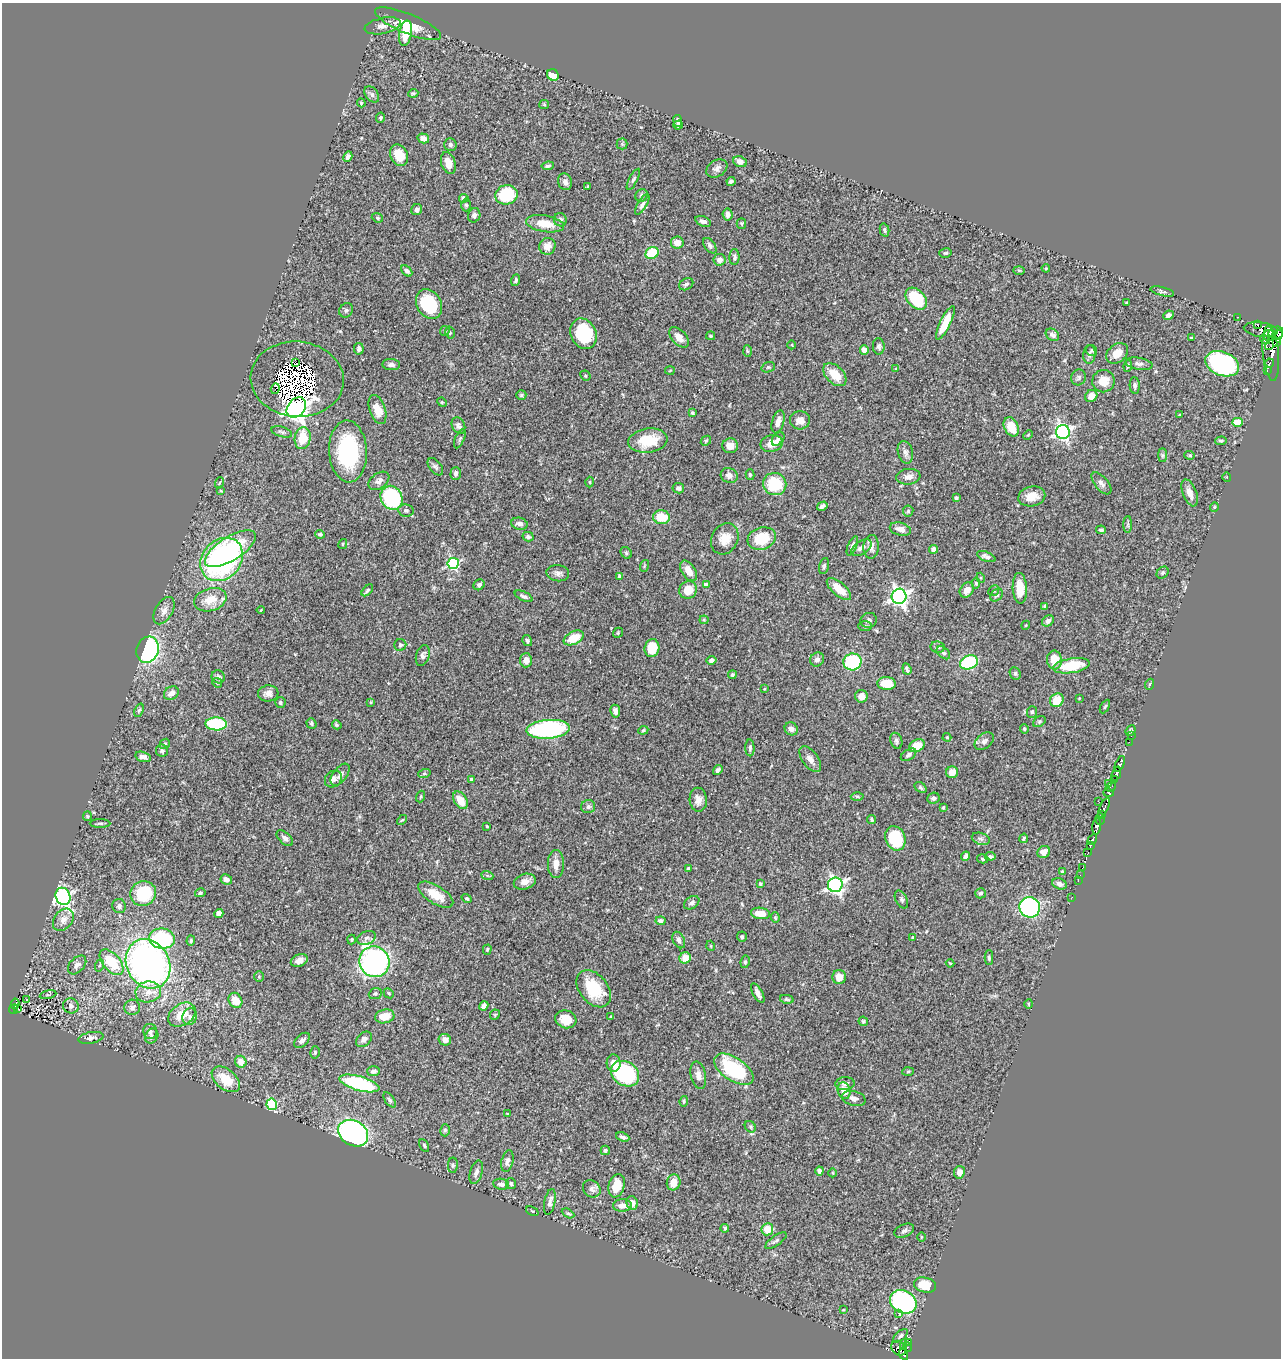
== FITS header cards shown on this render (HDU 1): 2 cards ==
NAXIS1  =                 1279
NAXIS2  =                 1356

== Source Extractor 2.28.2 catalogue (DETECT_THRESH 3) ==
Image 1279 x 1356 px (HDU 1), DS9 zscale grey, 1 PNG px = 1 image px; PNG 1283 x 1360 px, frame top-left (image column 1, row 1356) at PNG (2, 3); each listed source drawn as its Kron ellipse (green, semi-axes under 4 px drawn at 4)
Background 0.474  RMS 0.024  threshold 0.0706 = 3 sigma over >= 5 px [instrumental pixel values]
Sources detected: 426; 4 with non-positive FLUX_AUTO (blend fragments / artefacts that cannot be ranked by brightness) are neither listed nor drawn; the other 422 listed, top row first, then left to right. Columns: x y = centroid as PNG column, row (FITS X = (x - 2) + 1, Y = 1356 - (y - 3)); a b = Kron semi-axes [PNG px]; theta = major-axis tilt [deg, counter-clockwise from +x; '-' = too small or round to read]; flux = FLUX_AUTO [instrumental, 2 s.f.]
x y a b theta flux
408 24 35 10 -22 36
382 26 18 8 12 11
405 33 13 6 80 38
553 75 6 5 - 28
413 93 5 3 - 2
372 94 9 6 -50 4.7
361 103 4 4 - 1.6
544 104 5 4 - 1.6
380 118 5 4 - 3.4
678 121 6 4 -82 4.5
678 125 5 4 - 3.1
423 138 6 5 - 9.1
622 144 5 5 - 2.6
450 145 6 6 - 3.9
399 155 11 8 -65 31
348 157 5 4 - 5.3
740 162 7 5 -24 8.5
448 163 11 7 -73 20
548 166 6 3 8 2.9
717 168 11 8 32 6.7
633 179 12 4 63 3.5
731 181 4 3 - 3.4
565 182 8 7 - 6.1
588 186 3 3 - 1.6
506 195 11 9 15 77
642 195 6 6 - 3.3
464 198 4 4 - 5
642 204 11 4 59 5.3
466 205 6 5 - 3.2
417 210 6 5 - 4.5
727 214 6 5 - 8.8
474 215 7 6 - 5.3
377 218 6 4 -21 2.1
560 220 7 6 - 4.6
703 221 8 5 -20 6
741 223 5 4 - 2.2
545 224 19 8 -10 28
884 230 7 4 -76 2.9
677 243 6 6 - 13
547 246 8 8 - 13
710 246 9 5 -55 4.3
652 253 7 5 31 49
945 253 6 4 15 2.4
734 257 8 5 88 3.8
719 260 6 6 - 9
1046 268 4 4 - 1.7
1019 270 6 4 -2 2
407 271 6 4 -43 4.1
516 280 6 4 71 3.4
686 284 7 5 30 4.7
1162 291 12 4 -13 3.3
916 299 13 8 -47 82
1126 302 2 2 - 1.3
429 304 15 12 -59 92
346 310 7 6 - 3.8
1168 315 5 4 - 5.6
1238 317 3 2 - 6.2
945 323 18 5 64 31
1257 324 3 2 - 8.9
1261 330 17 7 -7 240
445 331 5 5 - 2
450 333 6 4 -77 2.5
1276 333 8 6 11 410
584 334 16 12 -64 99
1052 335 7 5 -35 5
1269 335 6 5 - 360
711 336 4 3 - 1.7
679 337 12 7 -48 12
1191 338 3 3 - 1.5
1265 339 5 4 - 120
1274 340 12 5 51 370
1276 342 4 3 - 83
792 345 4 3 - 1.1
879 346 8 6 -87 3.8
359 349 6 5 - 5.3
864 350 5 4 - 11
1092 350 6 5 - 2.3
747 351 6 4 -88 1.9
1117 353 12 9 39 17
1271 353 27 8 -85 610
1089 354 9 6 85 5.2
295 362 3 3 - 1800
1270 363 4 3 - 67
1139 364 13 6 -9 6
1222 364 17 11 -22 270
391 365 9 5 -4 6.1
1128 366 6 3 80 2.7
768 367 7 5 19 2.6
896 368 4 3 - 1.4
1267 370 3 2 - 12
670 371 5 3 - 1.4
835 375 14 8 -45 32
585 376 5 4 - 2.2
1079 377 8 7 - 4.2
297 379 47 37 -5 120
1103 381 11 11 - 22
1135 386 8 5 -85 3.7
275 389 5 3 - 84
521 395 5 4 - 2.4
1091 396 6 5 - 12
442 402 5 4 - 1.7
296 408 11 8 48 1400
377 410 15 8 -71 21
692 413 4 3 - 2.6
1180 415 3 3 - 1.7
800 420 10 9 - 11
778 422 12 6 74 10
1237 422 5 4 - 29
458 426 8 6 -62 5.6
1011 427 10 7 -63 28
282 432 10 5 -17 4.1
1063 432 7 7 - 390
1028 435 5 3 - 1.4
303 438 11 8 82 38
460 439 10 4 66 3.2
778 439 8 5 51 4.2
648 441 19 12 7 47
706 441 5 4 - 2.1
1221 441 6 4 2 2.7
771 443 11 8 12 17
730 446 8 7 - 13
348 451 31 19 -87 140
905 452 11 7 -75 6.8
1162 455 7 4 -90 3
1190 455 5 4 - 2.2
435 467 10 6 -51 4.5
456 473 6 5 - 5.2
750 475 5 4 - 2.7
729 476 8 7 - 7.8
908 477 12 8 6 10
1227 477 4 3 - 1.1
379 481 12 7 36 7.6
590 482 5 3 - 1.6
219 483 6 3 69 1.4
1101 483 13 6 -50 6.9
775 484 12 11 - 56
678 488 6 5 - 5.7
221 491 4 3 - 1.4
1190 493 14 7 -69 13
1032 496 13 10 12 20
392 498 12 10 -60 160
956 498 3 3 - 2.3
822 506 5 3 - 4.5
1214 507 5 3 - 1.3
406 511 8 6 -9 3.6
908 511 5 5 - 2.6
662 517 8 7 - 34
519 524 8 6 -15 7.5
1128 524 8 4 89 2.9
900 529 11 6 -15 11
1101 530 5 3 - 2.9
320 534 5 4 - 2.8
528 537 5 4 - 3.8
762 538 14 11 18 52
725 539 16 13 62 22
343 544 5 4 - 1.7
852 546 10 4 68 3.8
871 547 12 7 87 11
861 548 11 6 33 8.9
230 549 29 12 32 82
933 549 4 4 - 12
626 553 6 5 - 2.6
986 557 10 4 -22 6
222 559 24 19 47 360
453 563 6 5 - 170
644 566 6 3 72 1.7
824 566 8 4 75 2.9
689 571 11 6 -57 17
558 573 11 8 -6 6.8
1163 573 6 5 - 3.3
619 576 4 4 - 4.7
981 578 5 3 - 1.4
976 583 5 4 - 2.4
479 585 6 5 - 4.4
706 585 4 4 - 12
1020 588 15 7 -87 29
839 589 15 6 -40 23
367 590 7 4 46 2.7
688 590 9 8 - 28
967 590 8 6 52 13
994 591 6 5 - 2.4
997 595 7 5 47 4.4
524 596 9 4 -25 4.6
899 596 7 7 - 550
210 600 16 11 17 29
1045 606 3 3 - 2.9
261 610 4 2 - 1.3
164 611 15 8 60 9.8
704 620 4 4 - 1.7
869 620 8 7 - 4.9
1048 621 6 5 - 7
1026 625 4 3 - 1.4
865 626 7 5 0 3.1
618 633 5 4 - 2.1
574 638 10 6 26 32
527 641 6 4 -57 3.6
400 645 6 6 - 4.2
938 647 7 5 -10 4.4
652 648 9 7 76 42
148 650 13 11 71 220
943 653 8 5 -41 3.8
423 656 11 6 74 6
817 659 7 6 - 6.5
526 660 7 6 - 9
712 660 5 4 - 5.3
1054 660 9 7 -84 24
852 662 9 8 - 110
969 662 9 7 21 120
1071 666 18 7 9 54
907 669 6 3 -70 3.7
1015 673 6 5 - 3.3
732 675 4 4 - 3
218 677 7 6 - 4.7
217 683 5 4 - 1.9
887 683 9 6 -4 31
1150 684 5 3 - 1.6
764 689 4 3 - 1.3
171 693 8 6 35 9.4
268 693 10 8 6 8.3
861 696 6 6 - 12
1079 698 2 2 - 1.1
1057 700 7 6 - 28
280 702 5 5 - 2.8
371 702 4 3 - 1.5
1105 706 7 4 61 2.2
139 710 7 4 69 2.7
615 711 6 5 - 6.6
1032 712 6 5 - 2.7
1039 721 7 5 34 2.5
311 723 5 4 - 2.7
216 724 11 6 -1 110
337 725 5 4 - 2.4
548 729 21 9 4 210
791 729 7 6 - 9.7
1024 729 4 4 - 2.2
643 730 5 4 - 1.7
1130 731 5 4 - 2.6
1131 736 2 2 - 2.7
947 737 4 4 - 1.4
896 741 8 6 -73 3.7
984 741 11 7 38 5.9
1129 742 2 2 - 4.3
165 744 5 4 - 2.4
917 746 8 6 26 26
750 748 8 4 -88 4.2
162 751 6 6 - 3.5
909 755 8 5 32 4.4
143 757 8 5 -15 6.3
810 759 15 7 -54 11
1120 764 8 4 69 440
718 770 5 4 - 5.5
952 772 6 6 - 15
424 774 6 4 19 2.6
1116 774 7 4 72 330
340 775 13 7 53 7.7
333 779 9 7 42 7.3
1115 779 4 2 - 38
472 780 4 4 - 8.2
1109 783 3 2 - 38
921 787 7 4 -40 3.1
1111 787 5 2 - 4.1
1108 793 5 4 - 110
857 796 6 4 -1 2.3
421 797 6 3 71 1.5
933 798 6 5 - 3.8
460 800 10 6 -56 23
698 800 12 8 -86 12
1099 802 3 2 - 2.4
588 807 7 6 - 4.7
943 808 3 3 - 2
1104 808 10 4 64 120
1102 814 3 3 - 39
87 816 5 4 - 1.9
1100 819 6 4 -88 110
402 820 6 3 42 1.9
872 820 4 4 - 2.1
100 823 10 4 0 2.7
487 826 3 2 - 1.5
1097 826 8 4 84 280
285 838 10 5 -43 6.9
895 838 12 10 -68 65
1024 838 5 3 - 2.2
981 839 9 6 -18 4.2
1092 840 6 3 60 110
1090 846 4 3 - 19
1044 852 6 5 - 11
1088 852 3 2 - 22
965 856 5 3 - 3.8
990 856 5 4 - 3.6
983 859 6 4 -14 2.4
556 864 14 8 90 14
1083 867 3 2 - 12
688 868 4 3 - 2.4
1062 871 4 4 - 1.6
487 875 6 4 -20 2.3
1080 875 2 2 - 6.3
226 879 6 5 - 7.7
1078 880 3 2 - 5
525 882 11 7 18 13
760 884 3 3 - 2.5
1060 884 7 5 -23 6.3
835 885 7 7 - 440
200 893 5 4 - 2.6
981 893 5 5 - 3.5
143 894 13 12 - 83
436 895 20 9 -32 29
63 896 9 7 -68 430
1072 897 3 2 - 3
467 898 5 4 - 2.2
901 899 9 5 -63 4
692 903 8 6 34 5
119 906 7 6 - 5.3
1030 907 10 10 - 240
219 913 5 4 - 9.3
760 913 9 5 -7 18
775 918 5 4 - 2.3
63 920 12 9 51 12
661 921 5 4 - 5
742 937 5 5 - 2.5
913 937 4 4 - 2.8
366 938 9 6 21 5
162 939 13 10 -7 120
351 940 5 4 - 2.2
679 940 9 5 -63 6.1
191 941 5 3 - 2.3
711 946 5 3 - 1.2
487 950 5 4 - 2
685 958 6 5 - 18
989 958 7 4 -89 2.7
299 961 9 6 23 9.3
112 962 15 8 -48 61
374 962 15 15 - 400
745 962 6 4 81 3
950 963 4 2 - 1.4
148 964 26 21 -61 600
77 965 11 7 46 8
100 965 6 4 70 2.6
259 976 5 4 - 2.2
839 977 7 6 - 19
594 989 21 14 -50 67
148 992 13 10 9 17
389 993 5 4 - 2.1
758 993 11 5 -61 7.7
375 994 6 5 - 3.2
48 995 8 3 10 2
26 999 3 2 - 2.2
787 999 7 4 -11 2.5
235 1000 8 6 -59 27
15 1004 5 3 - 29
1029 1004 5 3 - 1.6
71 1006 8 7 - 5.6
484 1006 5 4 - 7.4
132 1007 8 7 - 6.6
13 1009 5 2 - 12
18 1009 3 2 - 0.8
182 1015 15 10 34 27
495 1015 5 4 - 1.8
385 1016 10 6 14 23
190 1017 8 7 - 6
611 1017 3 2 - 1.7
566 1019 11 9 -18 26
863 1021 5 4 - 2.8
150 1031 7 7 - 5.3
152 1036 8 6 61 4
91 1038 13 5 10 5.8
364 1039 9 6 45 6.7
302 1040 9 5 42 6.3
445 1040 6 5 - 11
315 1052 6 4 75 2.6
241 1062 6 5 - 19
614 1063 8 7 - 12
734 1069 22 11 -33 110
374 1071 6 5 - 4.9
908 1071 6 4 3 1.7
625 1074 15 12 -33 200
698 1075 14 7 -78 9.6
226 1079 16 10 -39 36
359 1083 21 7 -16 150
845 1084 9 6 3 5.7
844 1091 8 6 -74 18
854 1099 12 7 -14 7.9
390 1100 8 4 -56 3.4
684 1101 5 4 - 2.2
272 1104 5 5 - 120
508 1114 4 3 - 2
750 1127 6 5 - 2.5
445 1130 6 4 75 2.8
353 1133 16 12 -31 390
623 1137 7 4 -22 4.5
424 1145 7 3 -64 2.1
605 1150 5 4 - 3.2
507 1161 11 6 77 7.1
453 1165 8 5 88 2.9
819 1171 4 4 - 7.5
476 1172 12 6 73 7.3
959 1172 6 5 - 11
833 1173 4 3 - 1.4
674 1182 8 6 74 17
511 1183 5 5 - 2.8
501 1184 8 5 -7 6.4
617 1186 12 8 74 28
592 1189 9 8 - 6.4
550 1202 13 5 79 6.5
632 1203 7 5 -71 9.8
622 1205 9 6 1 12
532 1211 6 4 -25 1.8
568 1213 6 4 -29 2.6
725 1228 4 3 - 2.8
767 1229 6 6 - 25
904 1231 10 6 22 5.3
921 1237 4 3 - 1.6
776 1241 12 5 35 4.4
925 1285 11 7 -13 34
903 1302 14 11 -31 380
843 1310 3 2 - 0.98
898 1313 3 3 - 7.4
900 1336 9 4 41 3.4
909 1342 3 2 - 4.9
904 1346 3 2 - 6.6
907 1347 5 3 - 22
899 1348 8 6 -41 110
904 1354 6 3 -65 130
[4 non-positive-flux detections neither listed nor drawn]